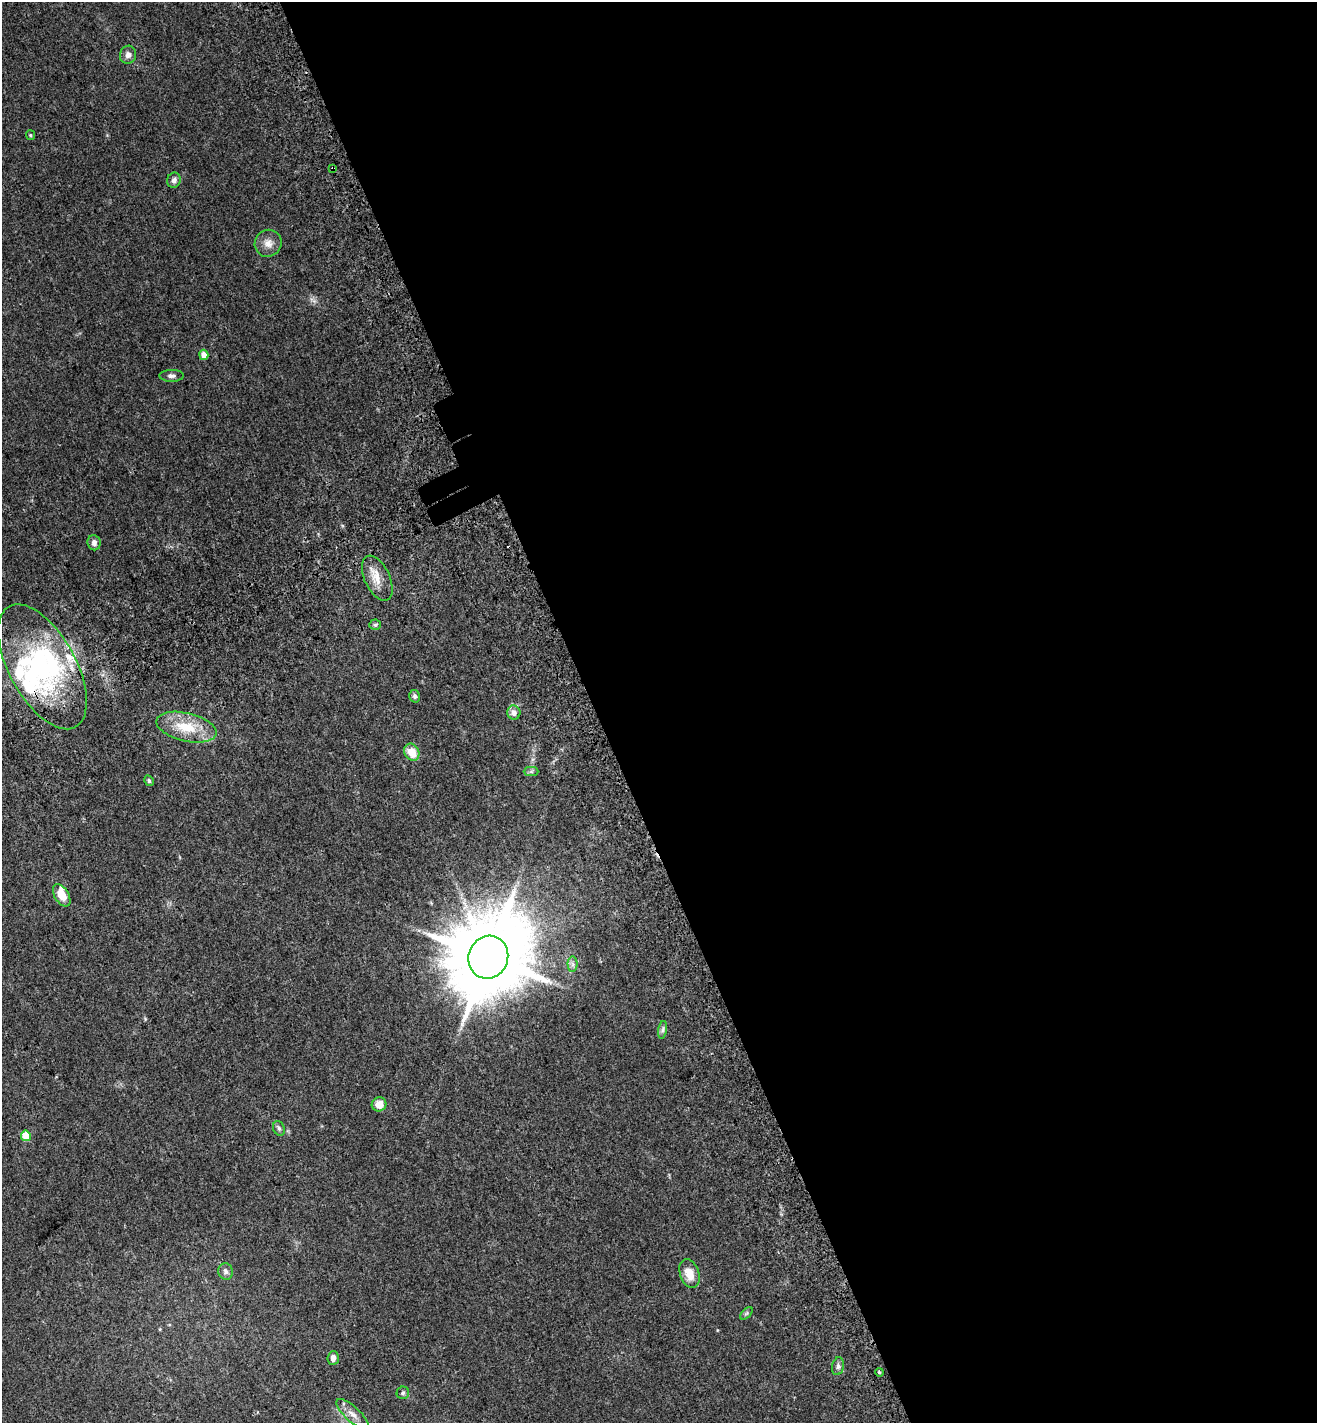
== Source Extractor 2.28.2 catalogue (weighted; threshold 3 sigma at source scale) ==
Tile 8 of 4 x 4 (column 4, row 2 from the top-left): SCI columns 4211-5525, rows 2933-4353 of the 5737 x 5870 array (HDU 1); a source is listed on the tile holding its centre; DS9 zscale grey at full resolution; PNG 1319 x 1425 px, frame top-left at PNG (2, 2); each listed source drawn as its Kron ellipse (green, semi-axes under 4 px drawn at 4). Shown black and unused: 55% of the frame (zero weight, under 3 of 5 exposures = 6% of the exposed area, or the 3 px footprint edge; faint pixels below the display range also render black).
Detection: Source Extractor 2.28.2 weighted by HDU 2 'WHT'; one run over the whole footprint, this tile lists its part. Background 0.0302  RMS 0.0027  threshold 0.0122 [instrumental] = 3 sigma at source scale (4.5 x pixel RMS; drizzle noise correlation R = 1.50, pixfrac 1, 0.0396/0.0396 arcsec/px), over >= 5 px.
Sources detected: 39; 2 inside a brighter object's white glare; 1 cosmic-ray / hot-pixel residue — neither listed nor drawn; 4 inside a brighter listed object's ellipse — not listed separately; the other 32 listed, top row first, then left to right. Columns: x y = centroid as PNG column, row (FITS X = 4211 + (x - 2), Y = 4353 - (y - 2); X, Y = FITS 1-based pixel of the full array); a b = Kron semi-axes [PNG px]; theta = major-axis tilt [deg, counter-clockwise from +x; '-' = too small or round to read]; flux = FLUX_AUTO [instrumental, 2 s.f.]
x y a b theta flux
128 55 9 8 - 1.3
30 135 5 4 - 0.29
333 168 4 3 - 0.98
174 180 8 6 70 1.1
268 243 14 13 - 2.3
204 355 5 4 - 2.3
172 376 12 6 0 0.83
94 543 8 6 -83 1.1
377 578 24 12 -65 4
375 625 6 5 - 0.41
42 667 69 33 -61 41
415 696 6 5 - 0.68
514 713 7 6 - 1.5
186 727 31 14 -13 8.4
412 752 9 7 -58 3.9
531 771 7 4 1 0.51
149 781 5 4 - 0.43
62 895 12 7 -59 4.6
488 957 22 19 68 3400
573 964 7 5 -89 0.7
663 1030 9 4 81 0.65
379 1104 7 7 - 2.8
279 1128 7 5 -68 0.56
26 1136 5 5 - 6.4
226 1271 8 7 - 0.92
689 1273 15 9 -71 3.8
746 1313 8 4 45 0.42
333 1358 7 6 - 1.2
838 1366 9 6 79 0.81
879 1372 4 3 - 0.27
403 1393 6 6 - 0.45
353 1414 21 7 -42 2.4
Overlapping masked pixels (flux is a lower limit): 1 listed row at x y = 333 168